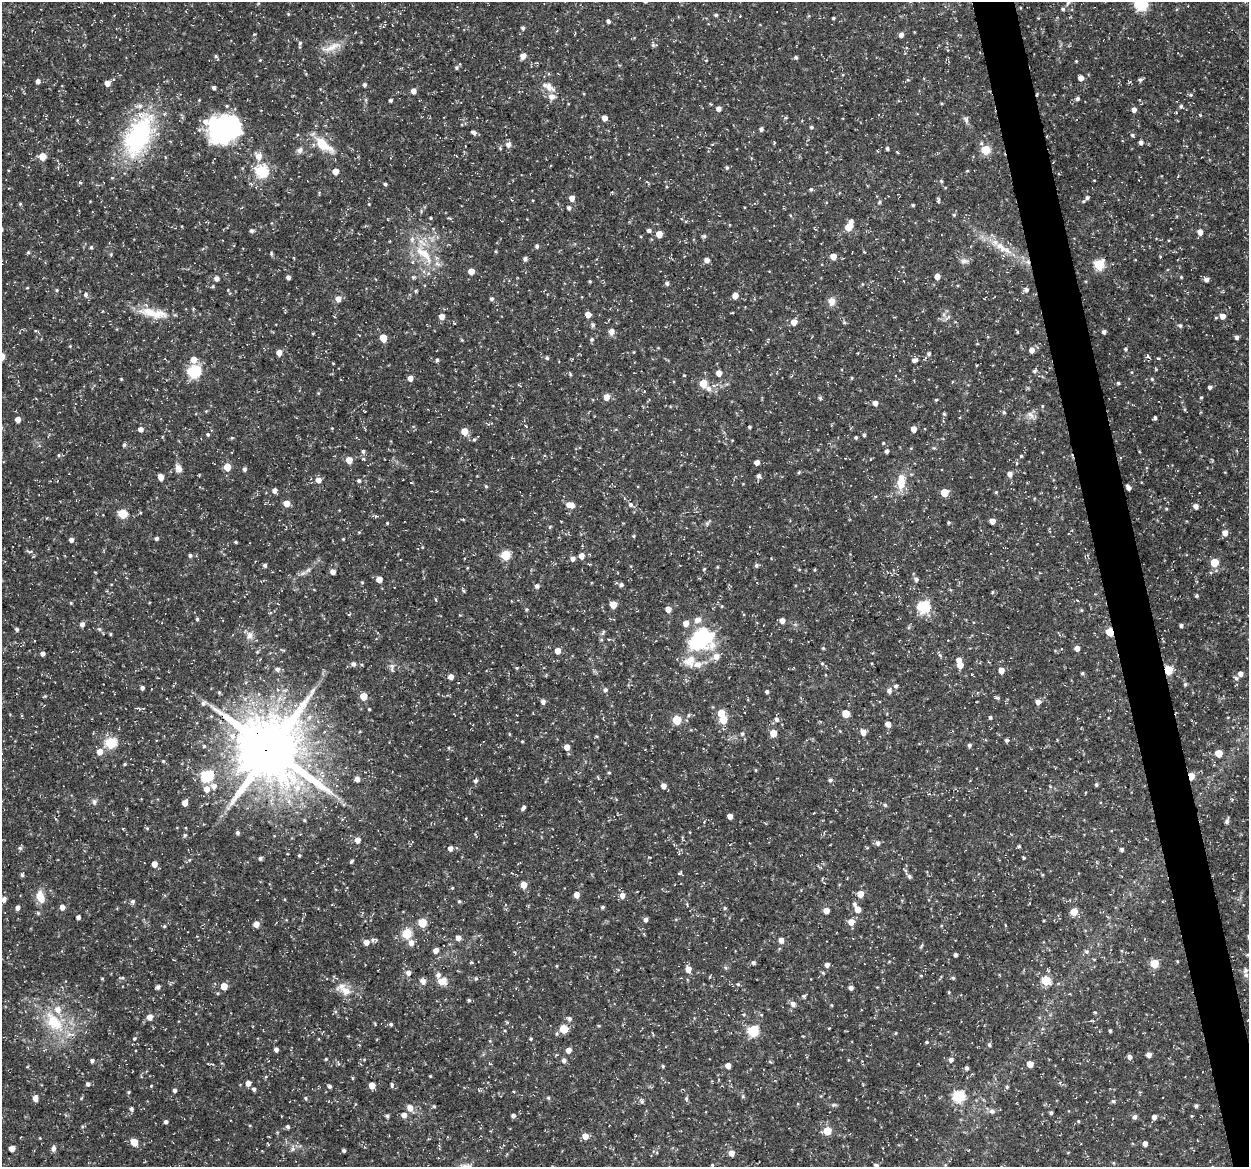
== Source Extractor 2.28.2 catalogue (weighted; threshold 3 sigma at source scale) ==
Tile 6 of 4 x 4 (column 2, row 2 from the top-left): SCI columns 1249-2495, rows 2366-3530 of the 4992 x 4776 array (HDU 1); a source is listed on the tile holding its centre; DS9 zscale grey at full resolution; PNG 1251 x 1169 px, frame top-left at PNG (2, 2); no overlay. Shown black and unused: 3% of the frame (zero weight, under 3 of 5 exposures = <1% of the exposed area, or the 3 px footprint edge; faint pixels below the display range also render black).
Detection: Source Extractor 2.28.2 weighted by HDU 2 'WHT'; one run over the whole footprint, this tile lists its part. Background 0.0467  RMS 0.0028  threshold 0.0124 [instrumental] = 3 sigma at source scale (4.5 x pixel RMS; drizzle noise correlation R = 1.50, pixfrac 1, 0.0396/0.0396 arcsec/px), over >= 5 px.
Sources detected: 480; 2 inside a brighter object's white glare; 1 cosmic-ray / hot-pixel residue — not listed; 11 inside a brighter listed object's ellipse — not listed separately; the other 466 listed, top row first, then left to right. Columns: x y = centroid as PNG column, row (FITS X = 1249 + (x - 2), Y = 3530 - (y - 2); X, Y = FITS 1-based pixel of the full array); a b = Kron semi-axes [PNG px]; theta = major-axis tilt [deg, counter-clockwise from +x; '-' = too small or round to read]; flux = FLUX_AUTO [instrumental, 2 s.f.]
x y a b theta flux
1068 3 7 4 69 0.54
1141 4 6 6 - 36
1063 9 5 4 - 0.47
716 15 4 4 - 0.4
740 16 2 2 - 0.16
833 18 3 3 - 0.34
608 21 4 4 - 0.69
523 28 4 4 - 0.6
901 35 4 4 - 1.3
300 43 5 5 - 0.43
653 45 6 5 - 0.52
331 47 31 8 22 3.7
216 56 5 4 - 0.42
523 56 5 5 - 2
796 57 4 4 - 0.51
457 68 5 5 - 0.49
1081 78 4 4 - 1.9
1140 80 5 5 - 0.62
38 81 4 4 - 1.1
107 83 5 5 - 2
364 85 4 4 - 0.63
549 87 17 9 -37 2.6
214 88 5 4 - 0.5
413 91 5 4 - 1.6
1037 94 5 3 - 0.25
1191 95 5 4 - 0.41
1078 99 5 4 - 0.64
390 100 3 3 - 0.53
1181 106 5 5 - 0.5
718 109 4 4 - 1.5
1134 110 5 4 - 1.4
1176 112 3 3 - 0.25
1200 115 4 3 - 0.25
605 118 4 4 - 2
966 120 11 6 -68 0.81
811 127 4 4 - 0.46
224 129 41 34 18 30
761 129 4 4 - 0.71
474 132 6 4 -20 0.83
1132 135 5 4 - 0.41
139 139 52 38 45 32
1141 142 4 4 - 0.83
323 144 22 10 -38 7.3
508 144 7 6 - 1.3
887 148 4 4 - 0.45
300 150 8 8 - 1
985 150 5 5 - 13
897 152 4 3 - 0.27
42 156 5 5 - 4.9
258 156 9 8 - 2.2
727 168 5 5 - 0.49
262 171 6 6 - 30
335 171 5 5 - 2.7
941 181 5 3 - 0.31
80 183 5 3 - 0.32
385 184 4 3 - 0.49
811 189 5 5 - 0.45
572 198 5 5 - 2
1087 198 6 5 - 0.7
938 200 7 4 90 0.43
879 202 6 4 71 0.33
20 204 5 4 - 0.27
913 205 4 4 - 0.33
569 208 5 5 - 0.72
954 215 5 4 - 0.36
431 218 3 3 - 0.3
851 221 5 5 - 0.97
848 227 5 5 - 5.2
433 228 4 3 - 0.23
649 230 5 4 - 0.72
252 231 6 5 - 0.62
1200 232 5 4 - 1.9
659 234 5 5 - 3.8
704 236 6 5 - 0.5
537 246 5 4 - 0.64
91 247 4 4 - 0.38
1006 250 16 7 -35 2.7
28 252 5 4 - 0.34
271 253 7 3 84 0.35
424 254 33 13 -43 8.5
833 256 5 5 - 3.1
525 259 5 4 - 0.79
706 260 6 6 - 1.1
964 261 11 7 0 1.1
1099 265 5 5 - 19
471 271 5 5 - 2.6
937 276 5 4 - 2.2
288 277 4 4 - 0.85
413 277 5 5 - 0.39
1181 277 4 4 - 0.25
216 278 5 5 - 1.1
1206 279 5 5 - 1.1
590 281 4 3 - 0.29
667 283 5 5 - 0.66
213 286 4 4 - 0.32
27 288 4 3 - 0.21
57 290 5 4 - 0.3
1026 290 6 5 - 0.8
415 291 5 3 - 0.32
86 295 6 5 - 0.59
735 296 5 4 - 2.6
338 299 5 5 - 2
492 299 5 4 - 0.55
832 301 11 8 84 1.8
150 312 35 12 -17 7.1
588 315 5 4 - 2.4
442 316 5 5 - 2.3
1223 316 6 5 - 1.9
948 317 8 4 53 0.55
794 322 5 5 - 2.6
844 322 6 4 -72 0.36
455 324 3 2 - 0.24
593 325 6 5 - 0.57
1180 326 6 5 - 0.54
611 331 6 6 - 1.7
1104 332 4 4 - 0.8
1237 337 4 4 - 0.81
383 338 5 5 - 4.3
592 339 5 5 - 0.47
70 346 4 4 - 0.22
1125 349 5 4 - 0.4
1032 350 5 5 - 1.6
279 352 5 5 - 2
929 354 5 5 - 0.61
1147 356 7 5 -77 0.52
547 358 5 4 - 0.45
1158 358 5 3 - 0.25
194 360 6 6 - 2.4
437 360 4 4 - 0.45
914 360 6 5 - 0.99
333 363 4 3 - 0.21
194 371 6 6 - 36
1034 371 5 4 - 0.55
719 373 5 5 - 1.8
570 374 6 4 -47 0.34
410 378 5 5 - 1.7
852 378 5 3 - 0.26
121 379 3 3 - 0.24
1152 379 4 4 - 0.29
952 382 4 2 - 0.21
703 383 5 5 - 5.8
1118 383 4 4 - 0.39
1210 387 4 4 - 0.71
708 389 7 6 - 1.1
606 397 5 5 - 2.6
1201 397 5 4 - 0.31
820 398 5 4 - 0.45
936 400 5 3 - 0.25
875 403 5 4 - 1.6
1004 412 5 4 - 0.43
944 414 5 4 - 0.35
1030 415 12 7 -50 1.4
1155 418 4 3 - 0.57
18 419 5 4 - 1.9
526 426 5 3 - 0.26
749 427 4 3 - 0.41
141 429 5 5 - 1.1
914 429 5 4 - 2
464 431 5 5 - 4.9
208 434 4 4 - 0.45
864 435 4 4 - 0.52
856 437 5 4 - 0.35
474 440 6 4 1 0.4
883 443 4 3 - 0.26
124 445 5 5 - 0.46
363 451 6 4 -77 0.53
887 451 4 4 - 0.67
59 455 5 4 - 0.37
1021 456 4 4 - 0.31
363 459 5 3 - 0.26
349 460 5 5 - 3.1
757 462 5 4 - 1.4
227 467 5 5 - 4.9
178 468 10 8 -64 1.4
244 469 5 4 - 0.68
799 472 5 4 - 0.31
1010 474 5 5 - 1.4
758 476 5 5 - 0.82
161 477 5 4 - 2.1
318 480 7 6 - 1.6
359 481 4 4 - 0.45
901 482 19 9 87 4.7
486 486 5 4 - 0.36
1128 487 5 4 - 1.1
274 491 5 4 - 1.3
944 492 5 5 - 5.9
996 492 4 4 - 0.29
286 503 5 5 - 3
630 504 6 5 - 0.73
570 505 8 5 -9 2.9
1196 506 6 5 - 1.1
1166 509 4 4 - 0.27
123 514 5 5 - 12
992 521 5 4 - 1.6
949 522 4 4 - 0.33
387 523 4 3 - 0.26
707 523 7 4 45 0.54
550 527 5 4 - 0.33
359 532 5 3 - 0.23
1225 533 5 5 - 1.9
634 536 5 3 - 0.28
156 538 4 4 - 0.61
343 539 4 3 - 0.25
71 540 5 4 - 1.1
236 542 4 3 - 0.33
190 555 4 4 - 0.51
505 555 5 5 - 14
581 556 5 4 - 2.1
573 559 5 5 - 1.1
1214 562 5 5 - 7.7
265 565 4 4 - 0.64
756 565 5 5 - 0.53
717 567 4 3 - 0.26
467 568 4 3 - 0.21
704 569 5 3 - 0.26
815 570 4 3 - 0.29
333 572 5 5 - 1.5
303 573 9 5 35 0.89
379 579 5 5 - 1.9
916 579 6 6 - 0.81
362 582 5 4 - 0.3
621 585 6 6 - 0.58
537 586 6 5 - 0.81
463 591 5 4 - 0.38
992 592 5 3 - 0.24
1197 596 4 4 - 0.41
71 603 5 4 - 0.28
613 605 5 5 - 4
923 607 6 6 - 32
526 609 5 3 - 0.29
668 609 5 5 - 2.2
197 619 4 4 - 0.4
782 621 5 5 - 1.7
82 624 5 5 - 0.93
1181 625 4 3 - 0.67
17 629 5 5 - 0.48
99 629 6 4 -18 0.42
1110 632 5 4 - 8.6
603 633 9 3 67 0.48
111 634 5 3 - 0.26
250 635 11 8 69 1.7
699 638 32 20 59 21
823 648 4 4 - 0.31
1077 648 5 4 - 1.5
558 651 5 4 - 2.4
257 652 6 4 19 0.29
43 654 4 4 - 1.2
717 657 7 7 - 2.1
959 660 5 4 - 1.6
353 664 6 6 - 0.73
822 664 4 4 - 0.32
960 665 5 5 - 3
392 668 11 5 82 0.92
517 668 4 4 - 0.32
277 669 6 5 - 0.99
1001 670 5 4 - 2.4
1168 670 5 5 - 12
1082 673 4 4 - 0.35
1240 674 5 5 - 1.5
451 677 5 5 - 1.5
1236 678 6 5 - 0.63
1185 684 5 4 - 0.4
895 686 5 5 - 0.66
142 688 4 4 - 0.7
605 690 5 5 - 0.71
889 691 6 5 - 0.88
219 692 5 4 - 0.29
767 692 4 3 - 0.63
45 696 5 3 - 0.26
363 696 5 5 - 4.7
997 698 6 4 -6 0.46
543 702 5 5 - 1.1
1038 702 5 5 - 1.3
203 703 7 6 - 0.76
369 709 3 3 - 0.27
721 713 5 5 - 5
846 713 5 5 - 5.7
689 715 5 5 - 0.42
990 717 4 4 - 0.43
776 719 6 6 - 0.88
677 720 5 5 - 11
723 720 5 5 - 6.7
888 724 5 4 - 1.8
863 732 5 5 - 2.1
773 733 5 5 - 4.2
742 734 5 5 - 0.45
1007 740 4 4 - 0.59
522 741 4 3 - 0.26
111 743 6 5 - 22
969 745 5 4 - 0.63
204 746 5 4 - 0.31
567 747 6 6 - 1.7
449 748 5 3 - 0.28
270 749 20 19 - 2000
100 752 6 6 - 2.1
1219 753 5 5 - 6
163 761 4 4 - 0.28
125 764 4 4 - 0.27
609 773 4 3 - 0.27
207 776 6 6 - 29
1191 776 5 4 - 5.2
357 779 5 5 - 1.5
830 780 5 4 - 0.6
475 781 5 5 - 0.62
1096 785 5 4 - 0.44
214 786 7 7 - 1.5
664 786 5 4 - 1.8
297 788 11 11 - 3.8
207 789 6 6 - 2.2
94 802 8 6 -74 0.68
185 803 5 4 - 1.8
885 805 5 5 - 0.41
523 808 7 4 52 0.59
730 816 4 4 - 1.8
1227 821 8 4 72 0.73
147 828 5 3 - 0.28
238 833 5 5 - 0.51
185 835 6 5 - 0.46
357 840 5 5 - 1.9
683 840 5 3 - 0.23
878 843 6 5 - 0.8
1019 846 5 4 - 0.34
20 848 6 5 - 0.52
450 848 5 5 - 1.1
1122 849 5 4 - 0.5
299 855 4 3 - 0.32
1024 857 3 3 - 0.35
260 858 4 4 - 0.64
351 861 5 3 - 0.41
154 864 5 4 - 2.2
680 873 8 4 37 0.42
22 875 6 4 77 0.46
909 876 6 5 - 0.6
524 885 5 5 - 2.8
452 888 4 3 - 0.24
860 894 5 5 - 2.9
577 895 6 5 - 1.6
622 895 6 6 - 1.4
41 897 17 9 -72 3.3
3 899 7 6 - 1.2
133 901 6 5 - 0.55
459 901 5 4 - 0.35
855 904 5 5 - 0.67
62 907 5 5 - 1.5
603 907 5 4 - 0.43
18 908 5 4 - 0.96
725 908 5 4 - 0.31
858 909 5 5 - 2.4
826 911 5 5 - 2.1
1074 912 5 5 - 5.1
78 917 4 4 - 0.69
646 920 5 5 - 0.78
851 922 6 5 - 2.7
422 923 5 5 - 10
256 924 5 5 - 2.2
1005 925 5 3 - 0.2
164 926 5 4 - 0.31
407 934 5 5 - 14
458 938 5 4 - 1.5
373 939 7 6 - 0.63
781 940 5 4 - 1.8
366 942 5 5 - 1.8
411 942 7 6 - 1.6
436 950 5 5 - 1.7
1087 951 7 5 -1 0.61
955 955 3 3 - 0.68
1177 961 4 3 - 0.21
753 963 5 5 - 0.51
1154 964 5 5 - 10
827 965 4 4 - 1.1
557 966 5 3 - 0.23
688 969 6 5 - 2.1
1245 971 9 7 80 1
408 973 6 5 - 1.2
823 973 5 4 - 0.31
102 978 4 3 - 0.21
122 978 7 4 1 0.45
476 978 5 5 - 0.4
953 978 4 4 - 0.37
1046 980 5 5 - 12
423 981 9 7 -47 1.2
442 981 12 9 -1 2.6
738 984 5 4 - 0.33
224 986 5 5 - 3.9
158 987 5 4 - 0.75
851 988 4 4 - 0.98
344 990 26 12 -36 4.3
949 992 5 3 - 0.25
804 996 7 4 36 0.47
469 1000 4 4 - 0.47
793 1004 9 7 -55 1
831 1005 5 3 - 0.24
1095 1012 4 4 - 0.29
150 1017 5 5 - 2
569 1019 6 5 - 0.7
54 1022 33 19 -52 13
391 1024 4 4 - 0.46
563 1029 5 5 - 7.8
753 1031 6 5 - 25
1110 1031 4 3 - 0.39
895 1033 5 3 - 0.24
134 1039 5 4 - 0.34
531 1039 4 4 - 0.35
927 1042 4 4 - 0.29
989 1045 5 5 - 0.55
276 1050 4 4 - 0.9
568 1050 5 5 - 1.8
1149 1055 4 4 - 1.6
1129 1057 7 5 -74 0.67
326 1059 4 3 - 0.29
92 1060 5 4 - 0.62
563 1060 6 5 - 0.83
951 1060 5 5 - 0.93
770 1062 6 3 -36 0.31
1030 1064 5 5 - 3.1
728 1065 5 4 - 1.7
663 1066 4 4 - 0.32
967 1068 5 5 - 0.59
430 1076 3 2 - 0.23
248 1083 5 5 - 1.5
88 1084 5 5 - 0.74
392 1085 7 4 -76 0.47
151 1086 4 3 - 0.23
330 1086 5 5 - 0.55
372 1086 5 4 - 2.9
1007 1087 5 4 - 0.39
254 1089 4 4 - 0.67
174 1090 4 4 - 0.7
128 1092 4 4 - 0.31
743 1096 5 4 - 0.35
959 1096 6 6 - 28
81 1098 6 3 69 0.29
306 1098 5 4 - 0.45
548 1098 5 4 - 0.39
35 1099 7 6 - 1.2
686 1099 6 5 - 0.47
641 1101 6 6 - 0.6
1113 1101 6 5 - 0.49
834 1105 8 5 18 0.48
434 1106 5 4 - 0.31
1196 1106 4 4 - 0.66
410 1108 7 6 - 2.1
131 1109 5 4 - 0.62
992 1111 9 7 -10 0.98
1051 1113 3 3 - 0.48
404 1115 5 5 - 1.7
513 1115 5 4 - 0.77
387 1116 5 4 - 0.56
1191 1116 5 3 - 0.26
1135 1117 6 5 - 0.8
1154 1117 4 4 - 1.3
1078 1121 4 4 - 0.24
166 1122 4 4 - 0.61
82 1126 5 3 - 0.31
288 1127 5 5 - 0.53
827 1131 5 5 - 7.5
585 1136 5 5 - 2.3
134 1142 5 5 - 5.2
1145 1144 4 4 - 1.3
12 1148 5 5 - 1.9
53 1148 6 5 - 1.1
293 1149 7 4 88 0.57
344 1150 4 4 - 0.55
731 1153 5 5 - 2.1
712 1165 5 4 - 0.26
876 1166 5 5 - 0.82
Overlapping masked pixels (flux is a lower limit): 5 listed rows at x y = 1037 94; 1110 632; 1168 670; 270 749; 1191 776
Isophote crosses this tile's border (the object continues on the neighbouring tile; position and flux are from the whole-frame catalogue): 4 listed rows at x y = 1068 3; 1141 4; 3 899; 876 1166